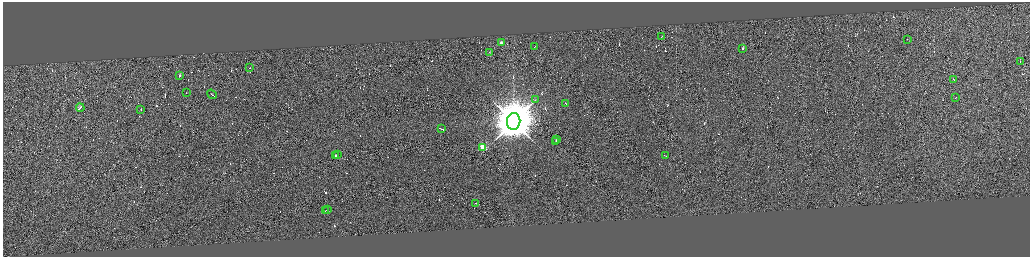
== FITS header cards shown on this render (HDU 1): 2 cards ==
NAXIS1  =                 4110
NAXIS2  =                 1018

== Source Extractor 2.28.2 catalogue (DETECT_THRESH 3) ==
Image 4110 x 1018 px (HDU 1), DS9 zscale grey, zoomed out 1/4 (1 PNG px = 4 x 4 image px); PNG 1032 x 259 px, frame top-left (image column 3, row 1017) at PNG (3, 2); each listed source drawn as its Kron ellipse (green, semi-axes under 4 px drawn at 4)
Background -0.227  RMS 3.8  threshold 11.4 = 3 sigma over >= 5 px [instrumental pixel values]
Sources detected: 376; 348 cannot appear on this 1/4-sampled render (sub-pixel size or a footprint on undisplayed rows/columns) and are neither listed nor drawn; the other 28 listed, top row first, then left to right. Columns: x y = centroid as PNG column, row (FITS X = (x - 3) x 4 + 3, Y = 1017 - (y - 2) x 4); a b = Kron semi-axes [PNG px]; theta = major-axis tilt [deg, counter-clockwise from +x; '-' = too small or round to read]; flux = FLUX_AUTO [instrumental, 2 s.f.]
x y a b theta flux
662 36 2 1 - 8.8e+03
907 39 2 1 - 7.7e+02
501 43 2 1 - 2.4e+04
535 47 2 1 - 1.4e+04
743 48 2 1 - 1.6e+04
490 52 2 1 - 1.8e+03
1020 61 2 1 - 2.4e+04
250 67 2 1 - 1.3e+04
180 75 2 1 - 2.3e+04
954 79 2 1 - 4.2e+04
186 92 2 1 - 6.9e+03
212 94 5 1 - 4.2e+04
955 97 2 1 - 2.2e+04
535 100 2 1 - 1.0e+03
566 103 3 1 - 2.2e+04
80 107 4 1 - 3.7e+04
141 109 2 1 - 1.6e+04
514 121 8 6 83 1.6e+07
442 129 4 1 - 2.8e+04
557 139 3 1 - 3.9e+04
556 142 3 1 - 3.7e+04
483 147 2 2 - 1.3e+05
337 154 2 2 - 1.4e+03
336 155 2 1 - 1.6e+04
665 155 3 1 - 2.6e+04
476 203 2 1 - 1.3e+04
328 209 2 1 - 1.9e+04
326 210 2 1 - 1.8e+04
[348 sub-pixel or undisplayed-footprint detections neither listed nor drawn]